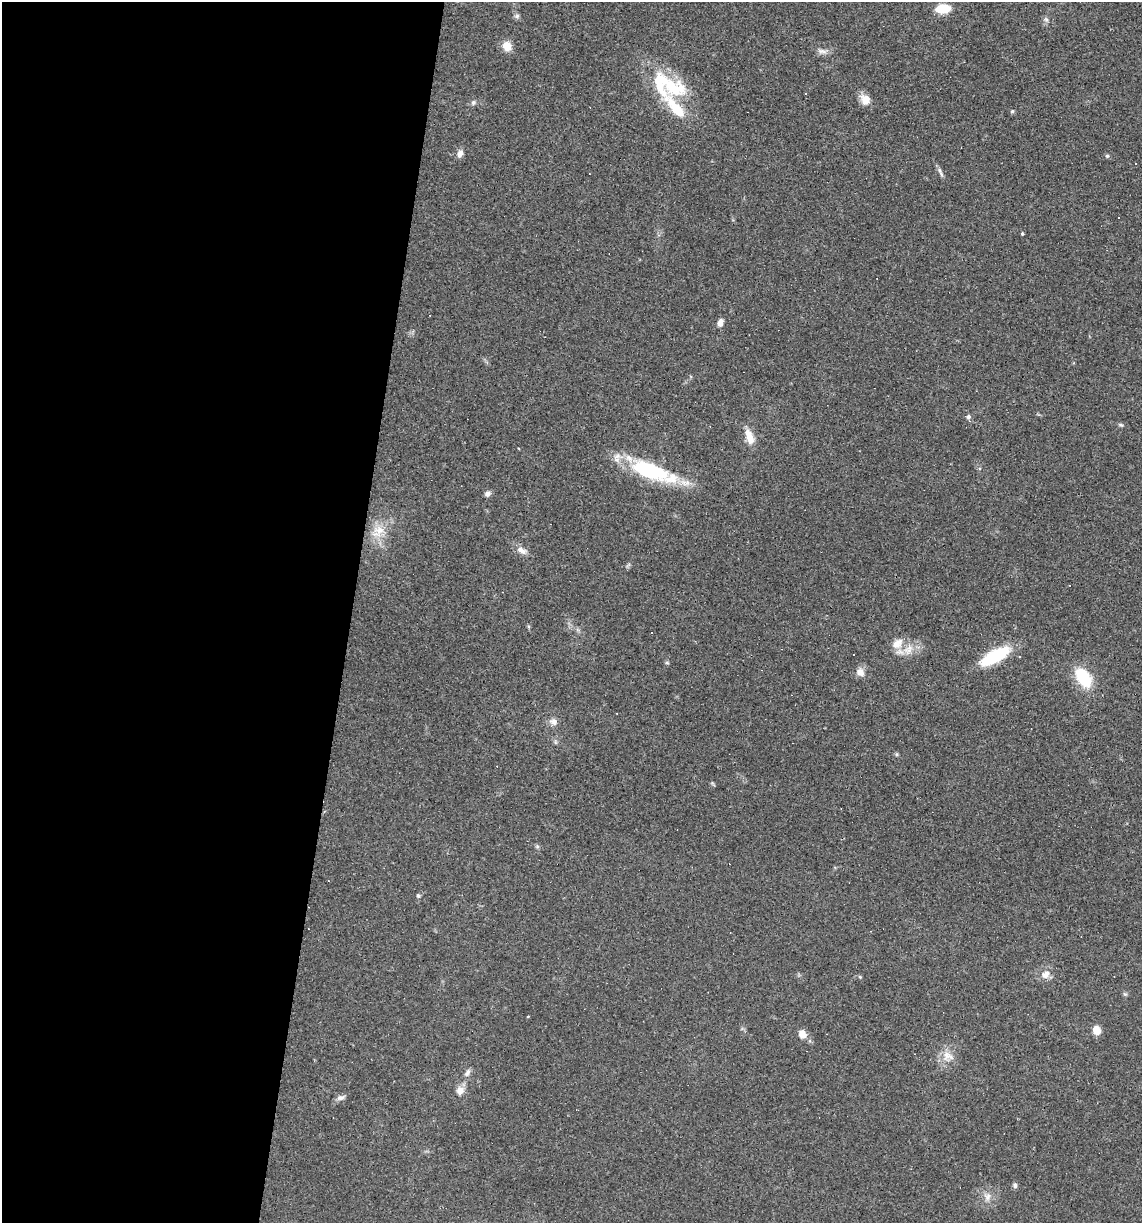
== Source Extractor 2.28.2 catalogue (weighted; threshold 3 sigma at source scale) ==
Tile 5 of 4 x 4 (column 1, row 2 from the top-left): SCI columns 114-1253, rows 2445-3665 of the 4907 x 4887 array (HDU 1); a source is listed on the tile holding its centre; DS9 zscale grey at full resolution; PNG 1144 x 1225 px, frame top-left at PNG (2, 2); no overlay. Shown black and unused: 31% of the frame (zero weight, under 3 of 4 exposures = <1% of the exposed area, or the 3 px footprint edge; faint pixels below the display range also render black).
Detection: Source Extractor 2.28.2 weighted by HDU 2 'WHT'; one run over the whole footprint, this tile lists its part. Background 0.0582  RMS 0.0049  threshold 0.022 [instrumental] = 3 sigma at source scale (4.5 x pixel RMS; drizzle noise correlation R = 1.50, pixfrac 1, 0.05/0.05 arcsec/px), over >= 5 px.
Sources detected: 52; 5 cosmic-ray / hot-pixel residue — not listed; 3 inside a brighter listed object's ellipse — not listed separately; the other 44 listed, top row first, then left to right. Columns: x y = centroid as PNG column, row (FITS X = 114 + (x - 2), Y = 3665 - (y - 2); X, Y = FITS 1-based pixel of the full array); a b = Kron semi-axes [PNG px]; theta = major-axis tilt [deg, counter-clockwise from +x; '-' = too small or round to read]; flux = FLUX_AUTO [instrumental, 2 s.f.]
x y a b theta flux
943 9 11 7 6 14
517 16 7 6 - 1.1
1046 19 8 6 -67 1.2
507 46 10 9 - 5.9
822 51 15 6 -9 2.3
672 87 42 24 -24 29
805 93 3 2 - 0.55
865 99 14 11 -55 5
473 102 6 6 - 1.4
1012 111 5 4 - 0.64
460 154 9 6 66 2.6
1107 156 5 5 - 0.72
1135 164 3 2 - 0.33
940 172 15 4 -66 1.6
1022 234 4 3 - 0.56
720 323 9 6 74 2.4
968 417 6 5 - 1
1121 425 7 5 -13 0.78
749 437 20 9 -70 6.2
650 471 49 18 -19 46
487 494 8 7 - 1.7
378 531 22 15 48 9.8
521 551 15 7 -29 3.4
897 644 17 11 36 6.1
908 651 14 11 -16 5.5
995 656 35 12 28 26
667 663 6 3 -19 0.57
860 672 12 10 -56 3.3
1083 678 17 10 -55 25
553 722 11 9 -30 2.5
555 742 6 4 -72 0.73
418 896 6 5 - 0.79
1045 974 13 11 38 3.9
860 977 5 4 - 0.57
1125 994 7 4 -43 0.73
528 1016 3 3 - 0.58
1096 1030 8 6 -71 6.5
802 1034 10 8 -44 4.1
948 1056 18 12 -23 5.6
467 1073 11 6 63 1.7
460 1090 11 10 - 3.5
340 1098 11 6 15 1.9
1015 1186 7 5 89 1.2
987 1197 11 10 - 3.4
Overlapping masked pixels (flux is a lower limit): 1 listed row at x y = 650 471